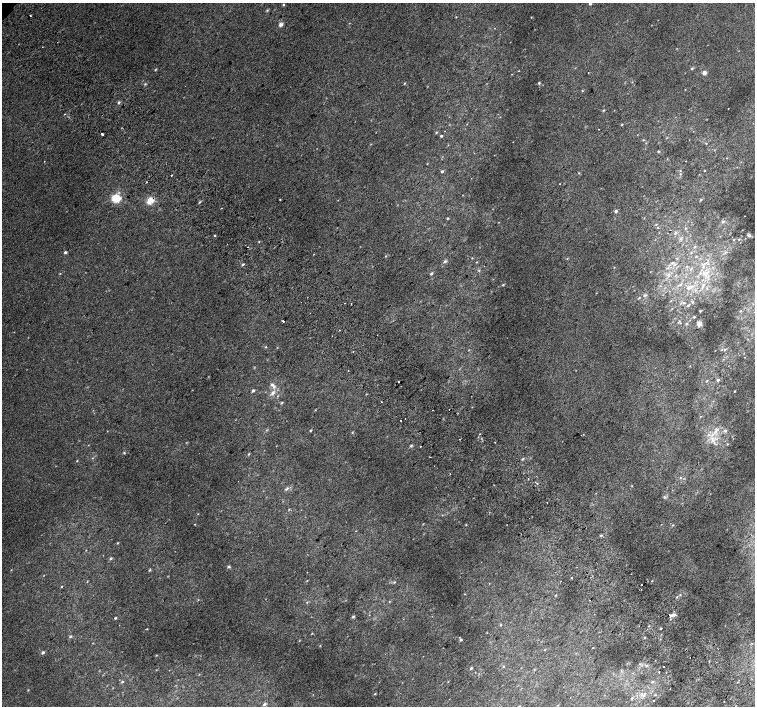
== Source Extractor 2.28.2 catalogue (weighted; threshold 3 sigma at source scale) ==
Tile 6 of 4 x 4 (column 2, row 2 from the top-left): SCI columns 1546-3051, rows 3073-4480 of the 6096 x 6079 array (HDU 1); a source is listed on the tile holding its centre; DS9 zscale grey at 2 x 2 block average (1 PNG px = mean of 2 x 2 image px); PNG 757 x 708 px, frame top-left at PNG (2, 3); no overlay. Shown black and unused: <1% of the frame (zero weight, under 2 of 3 exposures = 2% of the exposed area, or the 3 px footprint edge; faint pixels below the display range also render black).
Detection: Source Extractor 2.28.2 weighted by HDU 2 'WHT'; one run over the whole footprint, this tile lists its part. Background 0.0147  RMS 0.0075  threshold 0.0339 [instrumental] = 3 sigma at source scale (4.5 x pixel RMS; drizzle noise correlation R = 1.50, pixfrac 1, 0.0396/0.0396 arcsec/px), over >= 5 px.
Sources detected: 173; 1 too faint to see at this stretch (2 x 2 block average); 13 cosmic-ray / hot-pixel residue — not listed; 5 inside a brighter listed object's ellipse — not listed separately; the other 154 listed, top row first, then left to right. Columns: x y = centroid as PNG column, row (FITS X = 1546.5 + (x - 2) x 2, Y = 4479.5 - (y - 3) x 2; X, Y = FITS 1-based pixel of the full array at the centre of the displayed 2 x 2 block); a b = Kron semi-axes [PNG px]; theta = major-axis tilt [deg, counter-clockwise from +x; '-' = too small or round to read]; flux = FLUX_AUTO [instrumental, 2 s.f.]
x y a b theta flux
590 3 3 3 - 3.3
283 4 3 2 - 1.3
267 10 3 3 - 1.6
30 16 2 2 - 1.4
456 17 3 2 - 0.71
281 24 5 4 - 5.1
692 69 3 3 - 1.9
519 71 3 2 - 0.68
704 72 3 3 - 7.8
588 73 2 2 - 1.2
404 83 3 2 - 1.2
539 83 4 3 - 1.7
145 84 3 2 - 1.3
685 89 2 2 - 0.64
582 91 3 2 - 1.1
119 102 4 3 - 2.1
728 108 2 2 - 0.55
603 110 3 3 - 1.4
622 124 3 2 - 1.1
436 132 3 2 - 1.2
102 134 2 2 - 84
441 136 3 2 - 1.9
643 140 3 2 - 0.93
658 151 3 2 - 1.5
680 170 2 2 - 0.94
705 170 3 2 - 0.89
442 171 3 3 - 2.5
579 173 3 2 - 0.97
680 174 3 2 - 1.2
171 175 2 2 - 11
116 198 5 5 - 50
280 200 2 2 - 1.5
701 200 3 2 - 1.7
150 201 8 7 - 16
200 202 4 2 - 1.4
616 211 4 3 - 3
447 218 3 2 - 1
723 221 4 4 - 2.4
656 224 3 2 - 1.1
685 228 3 3 - 1.7
675 233 5 3 - 2.9
749 235 4 3 - 4.3
214 236 2 2 - 5.2
681 239 4 3 - 2.6
739 239 3 2 - 1.1
259 242 2 2 - 0.92
695 246 3 3 - 1.5
65 252 3 2 - 3.6
725 253 4 2 - 1.8
386 256 3 2 - 1.3
696 256 3 2 - 1.4
472 258 3 2 - 0.97
677 258 3 3 - 1.3
445 261 4 3 - 2.9
243 264 3 2 - 2.3
674 264 4 3 - 2.1
704 264 5 3 - 3.1
614 267 2 2 - 0.8
690 269 3 3 - 1.8
479 270 3 3 - 1.3
431 273 4 3 - 2.4
705 273 10 7 26 16
668 275 5 4 - 3.9
680 284 4 3 - 2.5
503 285 3 3 - 1.6
702 286 7 3 60 4.2
689 287 9 5 19 10
644 295 4 3 - 2.9
639 297 3 2 - 1.2
671 301 3 2 - 0.96
351 304 2 2 - 1.4
688 305 4 3 - 2.3
700 311 2 2 - 1.6
741 311 3 2 - 1.1
694 317 3 2 - 1.4
283 321 2 2 - 15
687 324 4 3 - 1.8
699 324 5 4 - 7.3
339 330 2 2 - 0.74
377 335 2 2 - 3.3
332 336 2 2 - 1.4
266 347 3 2 - 1.1
725 349 3 3 - 1.4
353 351 2 2 - 2.6
744 357 2 2 - 0.57
348 370 2 2 - 0.73
718 380 3 3 - 3.4
706 381 3 2 - 1.8
274 387 6 4 88 4.8
253 390 3 2 - 3.6
734 391 3 2 - 0.89
273 393 5 4 - 5.6
381 402 2 2 - 9.5
282 403 3 3 - 1.4
315 410 3 2 - 0.78
433 410 2 2 - 1.1
400 421 2 2 - 2.3
310 430 2 2 - 1.8
716 430 11 5 56 9.8
725 430 4 3 - 2.9
708 435 5 4 - 3.7
713 441 5 4 - 5.4
727 444 3 2 - 1
411 446 4 3 - 2.5
420 446 2 2 - 3
124 453 3 2 - 1.3
249 454 3 3 - 1.4
523 459 4 3 - 1.9
77 461 2 2 - 0.92
680 478 3 2 - 1.2
537 483 2 2 - 6.9
286 489 6 3 38 3.1
664 497 5 2 - 1.9
289 509 4 2 - 0.81
198 514 3 2 - 0.74
194 524 2 2 - 0.86
601 535 4 3 - 1.8
117 543 3 2 - 1.1
111 558 4 3 - 1.9
229 567 4 3 - 2.6
150 570 4 3 - 1.6
571 578 2 2 - 8.1
652 581 2 2 - 0.85
394 582 4 2 - 1.6
641 585 2 2 - 6
61 587 2 2 - 1.1
641 589 2 2 - 1.7
677 597 4 3 - 1.6
307 602 3 2 - 1.2
674 615 5 3 - 4.6
353 617 4 3 - 2
115 618 4 3 - 1.6
670 619 2 2 - 2.6
501 624 3 2 - 0.94
660 628 2 2 - 4.9
70 636 4 3 - 2.2
644 637 3 2 - 1.3
461 640 3 3 - 2.4
593 647 2 2 - 0.61
43 652 4 3 - 3.2
646 666 4 2 - 1.6
664 667 2 2 - 2.9
471 668 4 3 - 1.9
659 672 2 2 - 5.6
666 673 2 2 - 0.99
122 682 4 3 - 1.8
652 682 5 3 - 2.4
375 694 3 2 - 1.2
642 694 5 4 - 4.6
632 698 4 3 - 2.1
653 700 2 2 - 0.85
724 701 2 2 - 1.6
264 704 6 3 32 2.8
519 706 3 2 - 1.4
Overlapping masked pixels (flux is a lower limit): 1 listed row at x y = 150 201
Isophote crosses this tile's border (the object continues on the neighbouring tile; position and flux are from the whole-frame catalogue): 2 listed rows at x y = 590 3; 519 706
Diffuse or blended objects may show on this block-average render without a row.